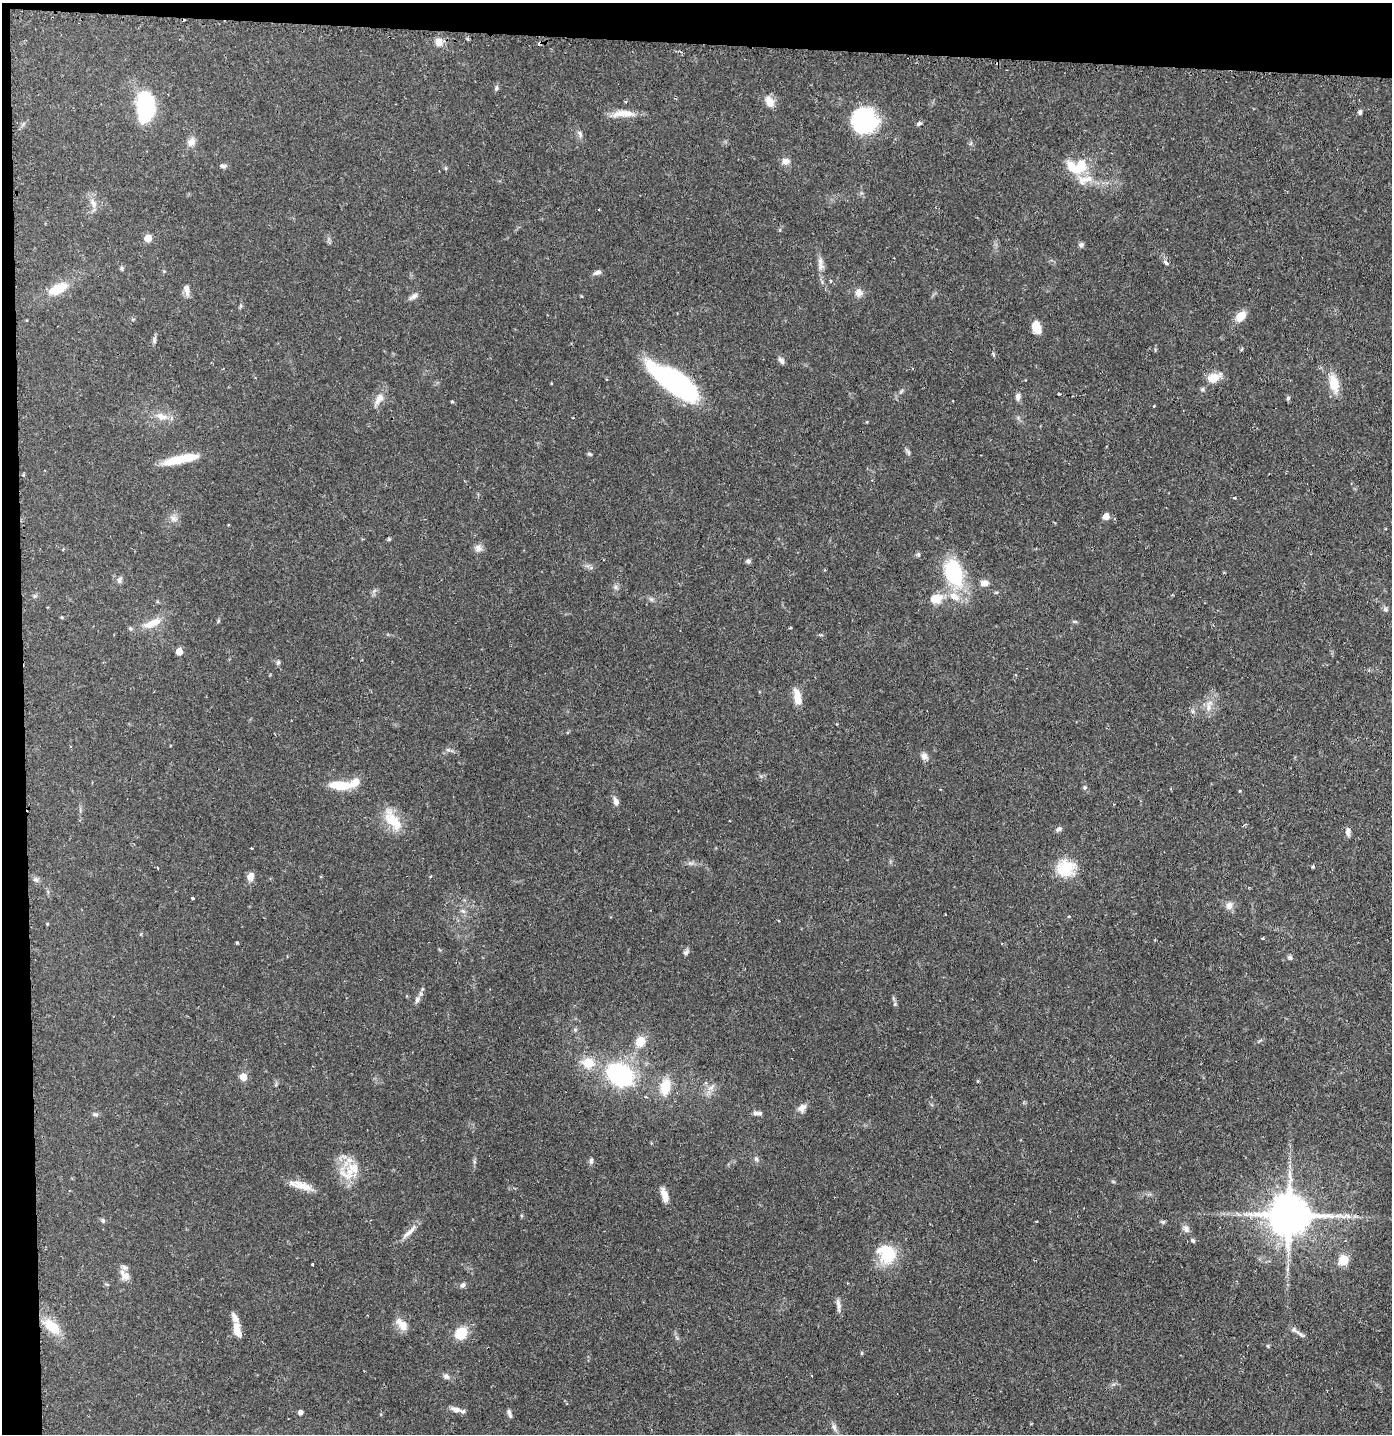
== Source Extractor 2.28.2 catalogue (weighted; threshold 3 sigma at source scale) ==
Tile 1 of 3 x 3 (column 1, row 1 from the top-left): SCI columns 80-1469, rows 2873-4304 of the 4332 x 4304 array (HDU 1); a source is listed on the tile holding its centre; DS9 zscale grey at full resolution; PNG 1394 x 1436 px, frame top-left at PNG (2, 3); no overlay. Shown black and unused: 5% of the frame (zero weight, under 2 of 3 exposures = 1% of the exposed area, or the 3 px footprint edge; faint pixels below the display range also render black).
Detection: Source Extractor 2.28.2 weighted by HDU 2 'WHT'; one run over the whole footprint, this tile lists its part. Background 0.131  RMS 0.0054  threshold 0.0245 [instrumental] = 3 sigma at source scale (4.5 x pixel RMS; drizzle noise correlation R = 1.50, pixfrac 1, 0.05/0.05 arcsec/px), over >= 5 px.
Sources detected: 142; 1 inside a brighter object's white glare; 1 cosmic-ray / hot-pixel residue — not listed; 7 inside a brighter listed object's ellipse — not listed separately; the other 133 listed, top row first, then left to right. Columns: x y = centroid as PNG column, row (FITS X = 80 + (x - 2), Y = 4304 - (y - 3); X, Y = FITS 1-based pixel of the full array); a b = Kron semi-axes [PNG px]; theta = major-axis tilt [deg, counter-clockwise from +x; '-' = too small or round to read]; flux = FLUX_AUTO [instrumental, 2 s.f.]
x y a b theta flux
468 39 3 3 - 0.78
439 42 11 10 - 4
496 88 7 5 70 1.1
770 102 14 9 -64 5
145 106 19 12 87 74
1360 112 7 5 65 1.2
623 113 30 8 2 7.6
864 121 24 23 - 55
919 123 6 5 - 1.3
580 134 11 6 -60 1.8
191 142 12 9 48 3.7
785 161 10 9 - 3.1
223 166 10 5 -1 1.4
1077 167 27 16 2 20
446 168 6 4 -89 0.66
93 203 13 7 -63 3.5
148 238 5 5 - 11
1081 245 6 6 - 1.4
820 261 14 6 81 2.9
1166 263 8 5 -34 1.4
122 268 7 4 -82 0.82
597 272 10 5 20 1.9
58 289 22 11 25 13
186 289 13 6 -80 3.3
859 293 9 9 - 3.5
413 296 13 5 31 2
240 306 6 4 71 0.78
1241 316 9 7 43 9.4
1036 327 11 7 -68 10
154 340 10 5 86 1.4
993 354 6 4 -72 0.69
781 360 9 5 -54 1.9
1214 377 18 10 26 7.6
673 381 54 18 -34 110
1334 383 23 11 -75 10
1202 389 6 6 - 1
901 391 9 3 45 1
380 397 14 11 57 4.6
1018 397 9 6 -84 2
1288 398 5 5 - 0.94
452 401 3 3 - 1
161 416 17 9 -21 5.3
909 453 7 4 -72 1
590 454 6 4 -21 0.75
180 459 44 9 12 15
1235 498 3 3 - 1.2
1106 516 5 5 - 5.6
173 518 10 7 -55 2.4
389 539 6 4 45 0.7
478 548 11 9 -11 2.6
918 555 6 5 - 0.97
748 561 6 6 - 1.2
953 573 31 19 -72 40
119 580 8 6 79 1.6
984 583 11 8 3 3.2
615 587 7 5 -90 1.3
651 599 7 4 -19 1.1
936 599 14 10 16 8.4
1385 609 7 6 - 1.2
61 617 5 3 - 0.48
152 623 27 10 22 8.8
790 628 3 2 - 0.53
179 651 5 5 - 8.4
278 662 6 5 - 1.1
797 697 18 8 -79 8.2
1209 706 20 6 76 4.4
1193 711 7 4 -89 1.1
448 750 7 4 -18 1
924 756 10 8 -51 2.6
340 785 31 10 0 13
1085 788 6 6 - 1
1239 790 3 3 - 0.84
616 801 11 6 -74 2.8
393 820 32 14 -52 14
1059 829 8 6 29 1.4
1348 832 10 6 -87 2.3
251 848 2 2 - 0.52
1313 866 3 3 - 1.2
158 868 4 2 - 0.36
1065 868 24 21 8 16
431 876 3 3 - 0.7
250 877 10 8 75 3.6
36 880 6 6 - 1.2
192 898 3 3 - 1
1229 906 11 9 78 3.1
463 911 8 4 -44 1.4
47 924 4 3 - 0.44
1262 938 3 2 - 0.79
237 942 3 3 - 0.78
686 952 7 6 - 1.5
1290 958 6 6 - 1.2
417 999 8 7 - 1.9
895 1004 6 5 - 0.93
575 1030 6 4 -1 0.81
640 1041 11 10 - 8.4
588 1063 12 12 - 10
620 1075 12 10 -30 130
243 1077 5 5 - 11
978 1081 5 3 - 0.45
665 1087 20 12 78 12
711 1088 11 6 37 2.9
802 1108 12 8 38 3.1
755 1113 10 7 0 2
95 1114 9 5 -13 1.2
756 1159 6 5 - 1.1
591 1161 7 5 84 1.5
349 1172 31 18 25 14
302 1185 29 10 -17 7.6
665 1195 16 7 -71 4.9
1289 1215 13 12 - 2000
103 1220 6 5 - 1
1163 1222 7 4 -6 0.83
1186 1229 11 6 -82 2.1
409 1232 28 6 43 4.3
1193 1240 7 4 -46 0.89
885 1251 31 21 -88 18
1344 1260 10 9 - 8.9
313 1264 3 3 - 0.75
125 1275 16 9 -48 4.5
463 1285 6 6 - 1.6
838 1305 19 5 -84 2.6
402 1325 18 10 -47 6
51 1326 23 12 -39 13
237 1330 19 9 -78 6.3
1295 1331 20 5 -33 2.5
461 1333 15 13 53 11
862 1353 6 4 90 0.55
446 1376 9 7 -31 1.9
812 1376 2 2 - 0.46
456 1410 14 7 -18 3.5
300 1412 5 5 - 2.1
509 1414 11 4 -73 1.6
834 1428 11 5 -72 1.9